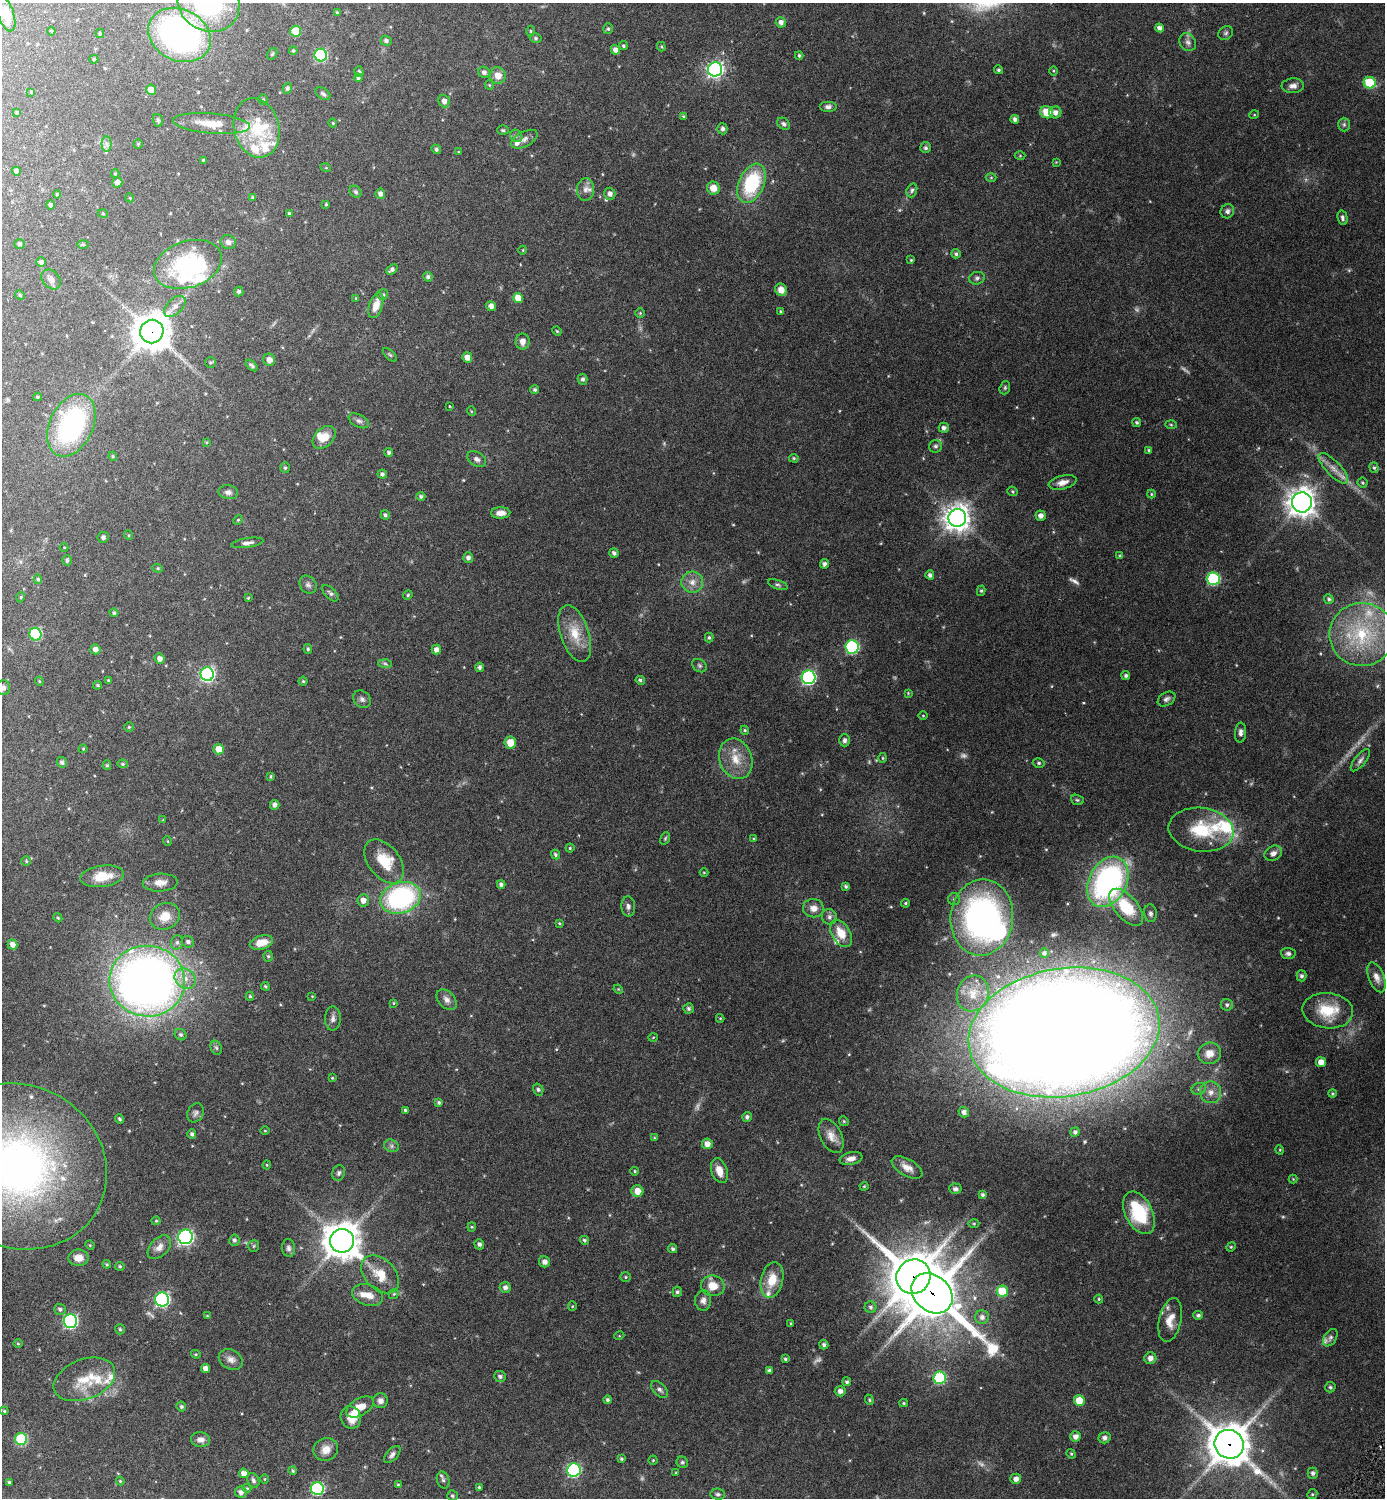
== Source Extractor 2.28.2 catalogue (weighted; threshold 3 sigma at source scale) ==
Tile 11 of 4 x 4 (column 3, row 3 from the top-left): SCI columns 3094-4476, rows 1525-3020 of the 6046 x 6043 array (HDU 1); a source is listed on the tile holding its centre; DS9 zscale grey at full resolution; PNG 1387 x 1500 px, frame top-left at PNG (2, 3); each listed source drawn as its Kron ellipse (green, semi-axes under 4 px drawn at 4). Shown black and unused: <1% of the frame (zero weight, under 3 of 6 exposures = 1% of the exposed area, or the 3 px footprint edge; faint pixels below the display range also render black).
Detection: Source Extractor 2.28.2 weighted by HDU 2 'WHT'; one run over the whole footprint, this tile lists its part. Background 0.0801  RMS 0.0037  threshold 0.0151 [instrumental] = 3 sigma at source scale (4.09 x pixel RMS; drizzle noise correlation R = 1.36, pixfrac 0.8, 0.05/0.05 arcsec/px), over >= 5 px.
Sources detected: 448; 15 too faint to see at this stretch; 3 inside a brighter object's white glare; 1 long thin detection or spike segment (spike, bleed or trail) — neither listed nor drawn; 23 inside a brighter listed object's ellipse — not listed separately; the other 406 listed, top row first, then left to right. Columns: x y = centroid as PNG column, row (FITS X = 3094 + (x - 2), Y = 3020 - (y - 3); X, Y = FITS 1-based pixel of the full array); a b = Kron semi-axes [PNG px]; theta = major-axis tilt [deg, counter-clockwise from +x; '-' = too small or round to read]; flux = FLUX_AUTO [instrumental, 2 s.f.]
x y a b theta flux
209 3 32 28 -29 35
337 13 4 4 - 0.45
6 14 18 8 -71 3.7
781 22 5 5 - 1.3
1160 28 4 4 - 1.2
608 29 5 4 - 0.43
51 31 4 3 - 0.25
296 31 5 5 - 9.2
531 31 5 3 - 0.33
1226 33 8 6 36 0.65
100 34 4 4 - 0.35
179 35 32 25 -26 82
535 38 6 4 -16 0.46
386 41 5 5 - 0.8
1188 42 9 7 -56 1.1
623 46 4 4 - 0.49
661 47 5 4 - 0.35
615 50 5 4 - 1.4
293 51 4 3 - 0.34
272 54 6 5 - 0.45
321 55 6 6 - 31
799 55 4 3 - 0.43
94 59 4 4 - 0.36
715 69 7 7 - 97
998 70 4 4 - 0.5
359 71 5 4 - 0.52
1054 71 4 3 - 0.29
484 72 6 5 - 0.97
498 76 8 8 - 2.8
358 78 4 4 - 0.52
1370 83 6 5 - 15
489 85 5 4 - 0.31
1293 86 11 7 2 1.6
287 88 5 4 - 0.71
151 90 5 5 - 1.9
31 92 3 3 - 0.27
323 94 8 5 -32 0.7
263 99 5 4 - 0.36
444 101 6 5 - 1.4
828 107 9 5 0 1
17 112 4 4 - 0.33
1047 112 6 6 - 5.2
1055 112 6 6 - 1.5
1254 115 5 3 - 0.26
683 116 4 3 - 0.31
1015 119 4 4 - 1.1
158 120 6 5 - 0.46
211 123 39 10 -5 6.4
333 123 4 4 - 0.29
784 124 7 5 -40 0.82
1344 124 7 6 - 0.65
257 128 30 22 -76 14
722 129 5 5 - 0.91
503 130 6 4 -3 0.42
516 136 6 5 - 0.68
524 139 14 7 27 1.6
106 144 7 5 -89 0.81
138 144 5 4 - 0.29
926 148 5 5 - 0.61
436 149 5 4 - 0.57
458 152 4 2 - 0.19
1020 156 5 3 - 0.26
203 160 3 3 - 0.28
1056 162 3 3 - 0.21
326 168 5 3 - 0.26
16 171 4 4 - 1.1
115 174 4 4 - 0.32
991 177 5 3 - 0.3
117 182 5 5 - 1.7
751 183 21 12 67 20
713 188 6 6 - 2.9
585 190 12 8 86 1.5
912 190 7 5 73 0.64
355 192 6 5 - 0.65
57 194 4 4 - 0.34
380 194 5 5 - 1.2
610 194 6 5 - 1.3
253 197 4 3 - 0.44
130 198 4 3 - 0.25
326 204 3 3 - 0.3
50 205 4 4 - 0.57
1227 211 7 6 - 0.9
289 213 3 3 - 0.45
103 214 5 3 - 0.25
1342 218 7 4 -78 0.75
228 242 7 7 - 1.2
20 244 5 5 - 0.59
83 244 6 4 0 0.37
523 250 4 3 - 0.22
956 254 5 4 - 0.61
911 260 4 4 - 0.3
41 262 5 5 - 0.81
188 264 35 23 19 27
392 270 6 4 39 0.89
428 277 5 4 - 0.77
977 278 8 6 18 0.88
51 279 11 8 -47 1.3
781 290 6 5 - 2.9
239 291 5 5 - 0.75
20 295 5 4 - 0.33
383 295 5 5 - 0.58
356 298 4 3 - 0.31
518 298 5 5 - 3.9
376 305 13 6 71 3.1
175 306 13 7 45 1.9
491 306 5 4 - 1.4
780 311 4 3 - 0.3
640 313 5 4 - 0.37
557 331 5 4 - 0.34
152 332 12 11 - 630
523 342 8 7 - 1.9
390 355 9 4 -44 0.45
467 357 5 5 - 2.2
269 360 6 6 - 1.5
211 362 5 5 - 0.46
252 365 7 3 -44 0.69
583 379 5 5 - 0.66
1005 388 7 5 72 0.52
535 389 4 4 - 0.52
37 397 4 3 - 0.37
450 406 2 2 - 0.27
471 411 5 3 - 0.23
359 421 11 6 -27 1.1
1137 422 4 4 - 0.45
71 425 33 21 65 43
1171 425 6 4 -2 0.33
944 428 5 5 - 0.95
324 437 13 9 44 4.1
206 442 3 3 - 0.26
936 446 6 6 - 0.8
1149 450 4 3 - 0.48
389 453 4 4 - 0.66
113 456 4 4 - 0.32
794 458 5 4 - 0.35
477 459 10 6 -32 1.1
285 468 5 4 - 0.51
1333 468 20 7 -46 2.9
1374 468 5 4 - 0.49
382 474 4 4 - 0.77
1062 482 14 6 15 2.1
1363 483 5 5 - 0.41
1013 491 5 4 - 0.41
228 492 10 7 -10 1.1
1151 494 4 4 - 0.31
421 496 4 4 - 0.56
1302 502 10 10 - 330
501 513 10 5 1 2.1
385 515 4 4 - 0.53
1041 516 5 5 - 1.6
957 518 9 9 - 310
238 520 5 4 - 0.34
128 535 5 3 - 0.25
103 537 5 5 - 0.8
247 543 16 4 8 1.1
64 547 4 3 - 0.24
614 553 5 4 - 0.9
1120 556 4 4 - 0.51
468 558 5 5 - 1
67 560 5 4 - 0.66
824 564 4 4 - 0.85
158 568 5 4 - 0.4
930 575 4 4 - 0.91
38 579 5 4 - 0.42
1213 579 6 6 - 31
692 582 11 10 - 2.5
308 585 10 8 -53 1.1
778 585 10 4 -19 0.65
981 591 5 4 - 0.44
330 593 10 5 -45 0.79
408 595 5 4 - 0.39
21 597 5 3 - 0.26
248 598 4 4 - 0.31
1329 599 5 5 - 0.62
114 613 4 4 - 0.56
575 633 29 14 -72 7
35 634 6 6 - 22
1362 635 32 31 - 23
709 637 5 4 - 0.53
852 647 6 6 - 38
95 649 5 5 - 1.4
308 649 5 4 - 0.48
436 650 5 4 - 1.4
160 659 5 5 - 1.6
385 664 7 4 -2 0.55
699 666 8 6 -38 0.64
479 667 4 4 - 0.76
207 674 7 6 - 68
1126 676 4 4 - 0.66
809 677 7 7 - 58
108 680 3 3 - 0.36
640 680 5 4 - 0.54
39 681 4 3 - 0.28
303 681 4 4 - 0.37
98 685 4 3 - 0.37
3 688 7 7 - 0.95
908 693 4 3 - 0.25
362 699 10 7 -44 0.99
1166 699 9 6 33 0.96
923 716 4 3 - 0.25
129 727 4 4 - 0.34
745 730 4 4 - 0.33
1241 733 10 5 87 1.1
845 740 6 5 - 0.96
510 743 6 5 - 4.2
83 749 4 4 - 0.3
219 749 5 5 - 3.5
883 758 5 3 - 0.28
736 759 21 16 -69 6
1360 760 13 5 51 1.1
62 762 5 5 - 0.79
1039 763 6 4 -15 0.54
122 764 5 4 - 0.41
107 765 5 4 - 0.44
271 776 4 3 - 0.33
1077 800 6 5 - 0.48
275 805 5 4 - 1.2
163 820 4 4 - 0.22
1201 830 32 22 -7 14
665 838 6 4 69 0.41
754 839 4 4 - 0.31
167 841 5 3 - 0.23
570 848 4 4 - 0.39
1273 853 9 7 29 1.5
555 855 5 4 - 0.62
26 861 5 4 - 0.4
384 861 25 16 -52 7.6
704 872 4 3 - 0.24
102 876 22 10 8 6.1
1108 882 26 19 63 71
160 883 17 9 2 2.5
501 884 4 4 - 0.9
846 886 4 4 - 0.56
401 898 21 15 18 48
954 899 6 6 - 0.63
363 900 6 6 - 1.8
905 903 4 3 - 0.38
628 906 10 7 -88 1.1
1126 907 22 11 -49 13
813 908 10 9 - 2.3
1150 913 9 6 -82 1
165 916 15 13 24 4.5
829 917 8 7 - 1.1
982 917 38 31 84 86
58 918 4 3 - 0.3
559 923 4 3 - 0.33
841 933 15 9 -61 5.3
177 942 7 5 75 0.82
188 942 6 5 - 0.83
261 942 12 7 15 4.4
13 944 5 4 - 1.7
1044 953 5 4 - 0.64
1288 953 7 5 -5 0.83
268 956 5 4 - 0.44
1302 976 5 5 - 0.74
1377 977 15 8 -69 2.1
185 978 11 9 -41 3
147 981 38 35 -6 240
265 986 4 4 - 0.44
618 989 5 4 - 0.28
973 994 18 15 68 5.4
250 996 4 4 - 0.42
312 996 3 3 - 0.21
447 1000 12 8 -47 1.6
393 1003 4 4 - 0.28
1227 1005 6 5 - 0.68
689 1008 5 5 - 0.68
1328 1011 25 17 -6 10
720 1018 4 4 - 0.28
333 1019 12 7 88 1.3
1064 1032 96 64 9 1300
181 1035 6 5 - 0.64
653 1037 5 3 - 0.24
216 1048 7 5 -66 0.64
1209 1053 11 10 - 3.3
1321 1062 5 5 - 2.5
332 1078 4 3 - 0.3
538 1089 6 5 - 0.57
1199 1089 7 5 22 0.8
1211 1092 11 10 - 2.6
1332 1094 4 4 - 0.38
439 1102 4 4 - 0.49
405 1110 4 4 - 0.44
964 1112 5 5 - 1.2
196 1113 10 8 60 0.99
747 1117 5 4 - 0.69
120 1119 4 3 - 0.46
844 1121 5 4 - 0.4
265 1131 4 3 - 0.2
1075 1132 5 4 - 0.7
192 1134 4 4 - 0.75
831 1136 18 10 -63 2.7
654 1138 4 3 - 0.31
707 1144 5 5 - 2.2
391 1146 8 6 -22 0.78
1280 1150 5 3 - 0.26
851 1159 11 6 11 1.7
267 1165 4 4 - 0.31
19 1166 89 81 -29 140
907 1168 17 8 -29 2.6
635 1171 4 3 - 0.35
719 1171 13 8 -72 2.9
339 1173 8 6 72 0.68
1293 1179 4 4 - 0.26
864 1186 4 4 - 0.32
955 1189 6 5 - 0.76
637 1191 6 6 - 3.1
983 1195 4 4 - 0.69
1139 1213 23 13 -63 19
156 1221 4 4 - 0.33
974 1223 5 3 - 0.32
472 1227 4 4 - 0.31
185 1237 7 7 - 73
234 1240 6 5 - 0.75
584 1240 4 4 - 0.53
342 1241 12 12 - 600
479 1244 5 5 - 0.79
90 1245 5 4 - 0.31
254 1246 6 5 - 0.43
159 1247 14 9 46 1.9
1231 1247 5 4 - 0.35
288 1248 9 6 -85 0.95
673 1249 5 4 - 0.67
79 1258 10 8 1 2.8
545 1262 6 5 - 1.4
107 1264 4 4 - 0.35
120 1266 5 4 - 0.42
380 1274 22 15 -45 6
626 1277 5 4 - 0.4
913 1277 17 16 - 1000
772 1280 18 11 77 5.8
713 1286 12 10 -10 3.9
505 1287 5 5 - 1.1
1002 1291 6 5 - 9.9
677 1292 5 5 - 0.63
932 1293 22 18 -42 1500
394 1294 5 4 - 0.4
368 1295 16 10 -18 3.4
162 1299 7 7 - 58
1099 1299 4 4 - 0.29
703 1300 10 8 86 1.4
572 1306 4 4 - 0.27
871 1307 6 6 - 0.74
60 1309 6 5 - 0.72
1198 1315 5 4 - 0.74
207 1316 4 3 - 0.32
982 1317 7 7 - 1.4
1170 1320 22 11 77 4
70 1321 7 7 - 52
791 1323 3 3 - 0.26
120 1329 5 5 - 0.51
619 1336 5 3 - 0.25
1330 1338 10 6 56 0.8
18 1343 4 3 - 0.27
824 1345 4 4 - 0.76
196 1354 5 4 - 0.33
1150 1358 6 5 - 1.6
231 1359 13 9 -29 1.8
785 1359 4 4 - 0.47
206 1368 4 4 - 1.7
769 1370 4 3 - 0.67
500 1376 6 5 - 0.83
940 1378 6 6 - 26
84 1379 32 20 21 9
847 1382 4 4 - 0.58
1330 1387 5 5 - 0.48
660 1390 10 6 -44 1
840 1391 5 5 - 1.4
607 1400 4 4 - 0.6
869 1400 5 4 - 0.35
1079 1400 5 5 - 5.4
380 1401 7 7 - 1.5
904 1403 4 4 - 0.34
181 1407 5 5 - 0.57
360 1407 15 8 29 3.7
4 1411 4 3 - 0.35
351 1417 11 10 - 4.1
1075 1436 5 5 - 1.5
1104 1438 6 5 - 1
21 1439 6 6 - 22
201 1440 9 7 -5 1.8
1229 1444 15 14 - 800
326 1449 12 11 - 2.8
1071 1454 5 4 - 0.37
392 1455 10 5 47 1.1
621 1459 3 3 - 0.39
653 1460 4 4 - 0.35
682 1462 6 5 - 0.61
574 1470 7 6 - 42
293 1471 4 4 - 0.42
244 1473 5 4 - 1.9
676 1473 4 3 - 0.28
1313 1473 5 5 - 0.83
265 1479 4 3 - 0.23
1016 1479 5 5 - 1.4
253 1480 7 5 -63 0.78
443 1480 8 6 -74 0.82
120 1481 4 3 - 0.28
9 1482 4 3 - 0.41
398 1485 3 3 - 0.41
479 1487 3 3 - 0.37
247 1488 4 3 - 0.29
317 1489 6 6 - 35
241 1492 6 5 - 1.1
718 1494 7 5 -5 0.62
1312 1494 5 4 - 0.36
452 1496 5 5 - 0.46
Overlapping masked pixels (flux is a lower limit): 4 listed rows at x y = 152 332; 913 1277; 932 1293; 1229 1444
Isophote crosses this tile's border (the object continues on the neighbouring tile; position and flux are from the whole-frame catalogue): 4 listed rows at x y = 209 3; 179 35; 3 688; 19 1166